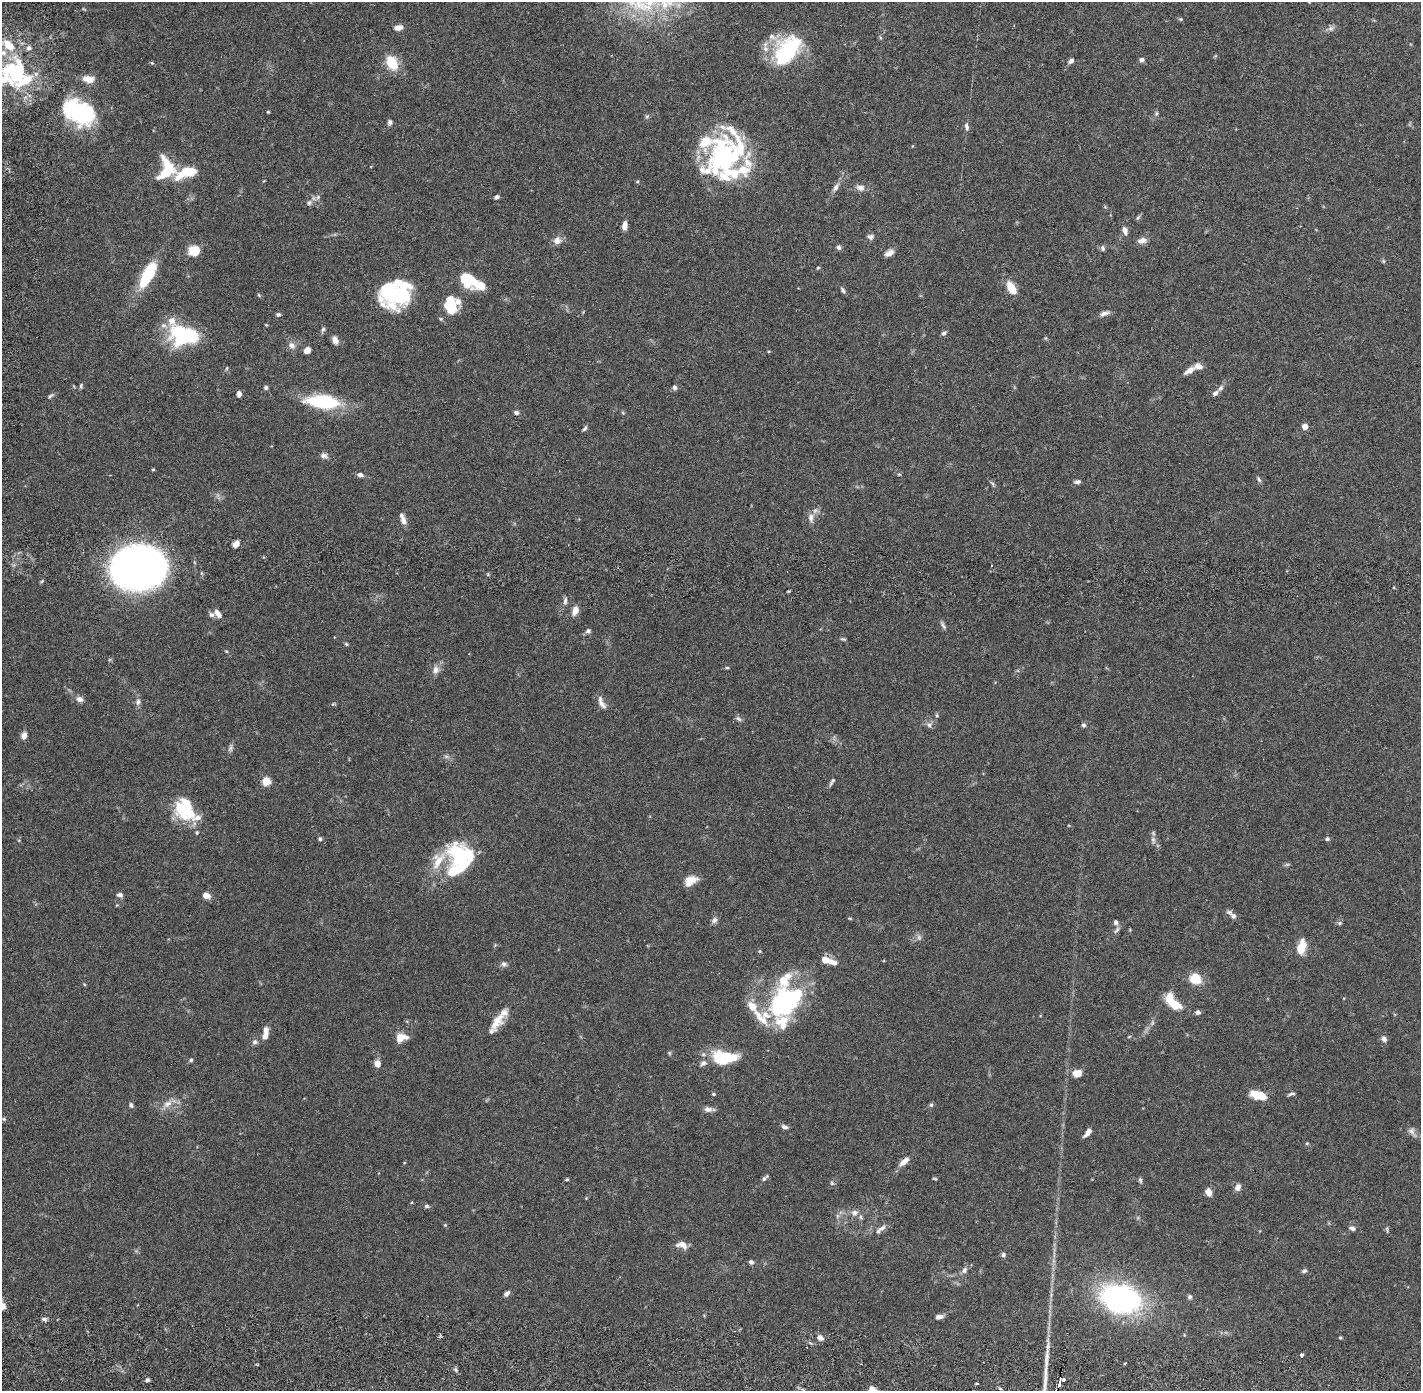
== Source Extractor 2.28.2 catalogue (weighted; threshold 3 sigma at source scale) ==
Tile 10 of 4 x 4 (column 2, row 3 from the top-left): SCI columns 1503-2921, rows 1493-2881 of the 5845 x 5872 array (HDU 1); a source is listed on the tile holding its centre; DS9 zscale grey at full resolution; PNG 1423 x 1393 px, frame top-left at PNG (2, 2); no overlay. Shown black and unused: <1% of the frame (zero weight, under 2 of 6 exposures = <1% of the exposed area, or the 3 px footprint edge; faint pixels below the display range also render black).
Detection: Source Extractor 2.28.2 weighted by HDU 2 'WHT'; one run over the whole footprint, this tile lists its part. Background 0.0688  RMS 0.0048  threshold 0.0195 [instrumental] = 3 sigma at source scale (4.09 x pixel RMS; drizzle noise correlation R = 1.36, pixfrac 0.8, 0.05/0.05 arcsec/px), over >= 5 px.
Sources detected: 222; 4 too faint to see at this stretch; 6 inside a brighter object's white glare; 1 long thin detection or spike segment (spike, bleed or trail) — not listed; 29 inside a brighter listed object's ellipse — not listed separately; the other 182 listed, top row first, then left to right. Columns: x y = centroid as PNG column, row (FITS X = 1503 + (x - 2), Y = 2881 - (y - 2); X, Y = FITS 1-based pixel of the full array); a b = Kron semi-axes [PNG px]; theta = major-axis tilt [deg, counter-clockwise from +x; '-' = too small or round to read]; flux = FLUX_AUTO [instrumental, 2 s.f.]
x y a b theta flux
1309 2 5 3 - 0.21
1180 19 5 5 - 0.34
398 28 10 6 7 1.6
1331 28 11 7 22 1.1
787 50 32 23 51 27
1215 56 5 4 - 0.28
1142 60 6 6 - 0.81
1071 61 6 5 - 1
152 63 5 4 - 0.32
392 63 15 11 -60 7.4
16 72 42 39 59 34
88 79 15 8 -7 3
80 112 34 22 -31 32
268 112 3 3 - 0.27
1156 113 7 5 70 0.5
647 116 7 5 67 0.5
390 122 7 5 80 0.71
967 126 11 5 -83 1
718 159 46 28 -86 23
166 169 26 17 83 11
187 172 25 10 19 9.1
836 187 13 6 59 1.4
860 188 11 8 -11 1.6
318 197 8 5 61 0.79
496 197 5 4 - 0.69
309 203 8 7 - 0.95
1138 217 8 4 54 0.46
624 225 10 6 82 1.7
1125 230 11 6 -75 1.5
870 237 9 7 -4 0.92
1142 240 10 7 14 1.9
557 241 11 10 - 1.8
838 247 6 5 - 0.76
1102 248 7 5 -79 0.63
194 251 11 10 - 4.8
889 253 10 6 33 1.8
1383 261 5 5 - 0.36
818 268 5 4 - 0.3
147 275 31 10 61 15
470 280 22 10 -30 16
1011 288 12 7 -59 5.7
843 290 8 5 -59 0.63
259 295 6 3 -46 0.32
389 295 31 24 -73 19
450 306 17 13 -80 9.6
1104 313 12 6 20 1.3
278 314 6 5 - 0.53
266 325 4 3 - 0.24
323 330 8 5 65 0.6
943 333 6 5 - 0.71
184 335 28 17 -11 28
1046 338 6 4 -71 0.31
335 340 11 7 -68 1.4
292 345 10 8 -49 1.4
307 350 5 5 - 2.7
1189 370 15 6 32 2
81 386 7 5 89 0.47
674 387 7 6 - 0.7
266 388 5 5 - 0.53
1220 388 12 5 46 1
1215 393 7 5 36 1.1
239 394 5 4 - 1.5
50 396 11 4 39 0.57
323 402 31 12 -5 23
516 412 6 5 - 0.78
1305 426 5 5 - 2.2
585 428 8 4 57 0.56
324 456 9 7 -20 1.1
153 469 4 4 - 0.29
899 474 5 4 - 0.32
360 475 8 5 -15 0.98
1259 479 8 5 -54 0.58
1077 482 8 5 10 0.83
992 483 8 4 -49 0.53
811 518 14 7 -83 1.6
403 519 14 6 -69 1.7
236 544 7 5 51 1.9
138 567 38 32 -3 220
565 601 11 5 86 0.88
575 610 11 7 74 2
218 613 12 7 -53 1.6
943 625 12 5 -64 0.76
588 631 7 6 - 0.71
843 639 7 4 -15 0.41
346 644 5 5 - 0.39
226 651 5 3 - 0.27
727 668 5 3 - 0.36
436 670 12 10 73 1.7
80 699 11 7 -15 1.4
138 702 9 7 77 1
601 703 19 7 -66 1.7
333 704 6 4 43 0.35
937 715 6 5 - 0.4
738 719 10 5 -36 0.71
929 725 9 7 -66 0.99
1083 725 6 5 - 0.6
24 735 9 7 78 1.4
230 748 10 6 72 0.82
266 781 5 5 - 11
832 782 13 5 59 0.77
181 807 31 18 -82 8.5
197 832 5 5 - 0.38
320 839 5 5 - 0.57
1327 839 6 5 - 0.53
1153 840 12 6 -83 1.1
438 860 73 20 42 9.9
457 870 33 16 33 13
691 880 16 10 29 3.2
120 895 8 6 -17 0.85
206 895 8 6 -18 2
1233 916 8 7 - 0.88
850 918 5 3 - 0.27
714 920 8 6 50 0.95
1116 922 6 5 - 0.88
1340 923 6 5 - 0.49
1117 930 11 5 52 0.81
1302 947 14 8 79 5.5
760 951 5 5 - 0.29
828 961 18 6 -18 3.8
504 964 8 7 - 0.86
1195 979 9 8 - 8.2
785 1001 40 24 39 41
1175 1005 15 11 -48 5.8
752 1006 17 10 -53 3.8
1198 1012 6 5 - 0.89
497 1021 23 12 56 4.7
1152 1022 8 4 81 0.58
265 1034 16 6 80 2.2
401 1038 13 9 14 3.6
1384 1039 7 6 - 1.1
255 1042 7 7 - 0.87
669 1053 5 5 - 0.37
724 1058 21 10 -2 19
191 1060 5 5 - 0.5
377 1063 7 6 - 2
703 1063 10 7 24 1.1
1077 1073 10 8 16 2.7
713 1094 5 4 - 0.38
1291 1094 9 3 15 0.57
1258 1095 17 8 -19 5.9
168 1104 15 8 38 2.3
131 1105 6 5 - 0.62
931 1105 6 5 - 0.49
708 1109 12 7 -6 1.4
4 1119 5 5 - 0.36
784 1127 8 5 -20 0.84
1088 1132 11 4 51 1.7
1412 1132 15 8 -54 1.3
1307 1143 5 3 - 0.28
904 1161 13 6 40 2.3
765 1178 11 4 39 0.69
567 1179 5 3 - 0.34
935 1179 6 3 -2 0.3
1140 1180 7 5 -82 0.59
832 1183 6 5 - 0.47
1238 1187 9 7 65 1.4
1208 1192 7 5 -71 2.9
426 1206 7 5 -2 0.54
854 1213 10 9 - 1.7
445 1225 5 4 - 0.29
1352 1228 8 6 -16 0.93
881 1229 18 6 36 1.4
1387 1229 8 3 -78 0.43
682 1245 13 8 -14 2.4
1003 1255 6 6 - 0.66
751 1262 5 5 - 0.77
964 1270 9 7 71 1
1304 1271 7 4 23 0.6
507 1293 8 5 45 0.89
1190 1297 6 6 - 0.56
1120 1299 31 22 -16 73
939 1317 8 5 12 1.2
44 1319 8 5 -23 0.7
820 1338 8 6 -34 1.3
1340 1338 4 4 - 0.3
1302 1355 4 4 - 0.51
456 1370 6 4 -47 0.52
1063 1379 3 3 - 7.7
147 1380 6 4 17 0.54
977 1383 3 2 - 0.3
1058 1385 6 3 77 16
872 1389 7 6 - 2.2
Overlapping masked pixels (flux is a lower limit): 1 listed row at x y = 1058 1385
Isophote crosses this tile's border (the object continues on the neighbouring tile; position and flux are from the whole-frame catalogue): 3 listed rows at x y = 1309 2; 16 72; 872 1389